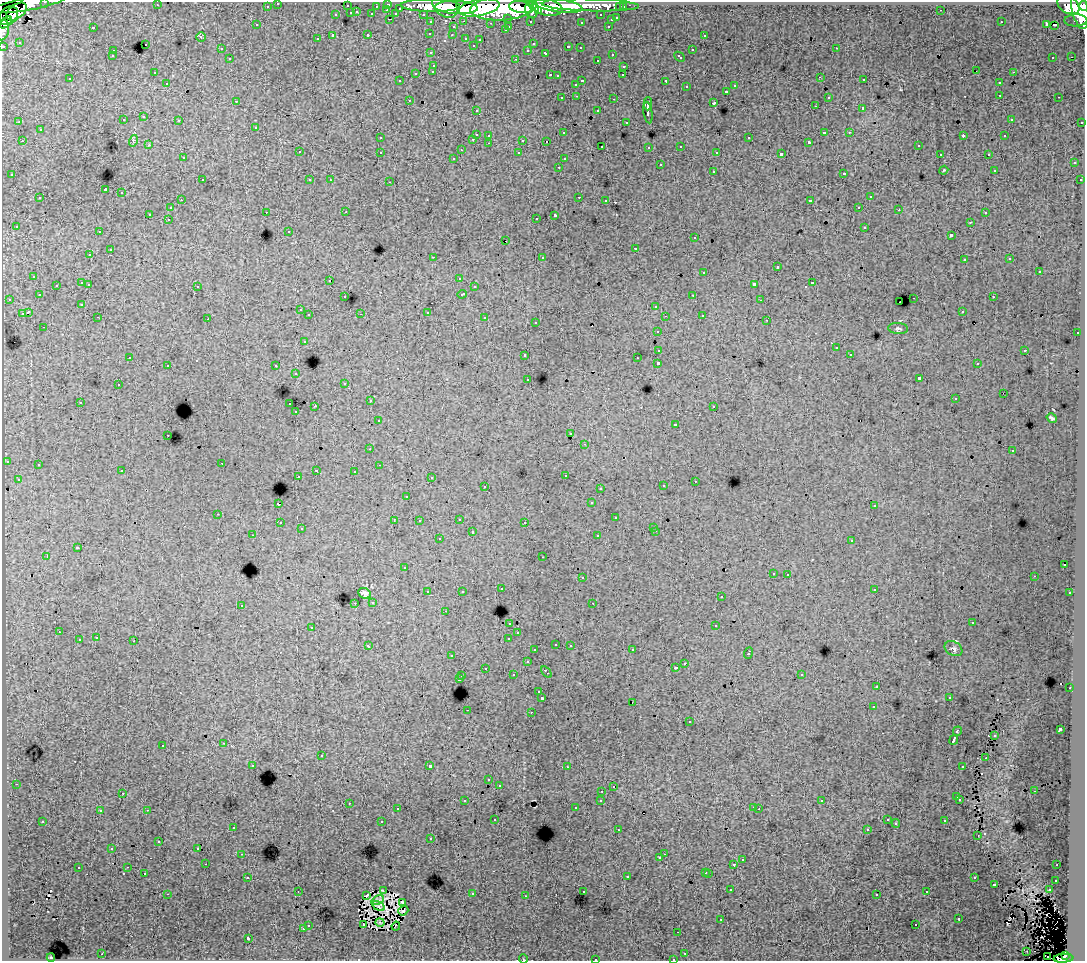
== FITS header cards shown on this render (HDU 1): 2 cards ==
NAXIS1  =                 1083
NAXIS2  =                  959

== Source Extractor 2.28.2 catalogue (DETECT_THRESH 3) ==
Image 1083 x 959 px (HDU 1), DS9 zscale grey, 1 PNG px = 1 image px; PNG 1087 x 963 px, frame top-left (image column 1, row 959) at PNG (2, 2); each listed source drawn as its Kron ellipse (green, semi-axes under 4 px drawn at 4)
Background 142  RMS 1.2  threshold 3.7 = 3 sigma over >= 5 px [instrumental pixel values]
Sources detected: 480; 4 with non-positive FLUX_AUTO (blend fragments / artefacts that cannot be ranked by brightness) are neither listed nor drawn; the other 476 listed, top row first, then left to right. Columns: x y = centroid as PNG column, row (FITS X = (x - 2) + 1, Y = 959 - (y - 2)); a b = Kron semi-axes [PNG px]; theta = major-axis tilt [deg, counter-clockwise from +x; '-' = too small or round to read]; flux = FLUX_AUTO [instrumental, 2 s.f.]
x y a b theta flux
45 2 3 2 - 3400
278 3 3 3 - 2400
28 4 37 6 10 140000
388 4 3 3 - 5500
157 5 3 2 - 71
590 5 49 6 -1 140000
1068 5 12 8 -33 130000
267 6 3 3 - 1900
347 6 3 3 - 1100
376 6 3 2 - 1200
431 6 29 6 -1 260000
445 6 14 10 -40 210000
558 6 24 6 -7 240000
1084 6 5 3 - 75000
456 7 22 6 -2 460000
521 7 11 6 -9 250000
545 7 17 8 -13 320000
620 7 3 3 - 1400
623 7 3 3 - 2600
400 8 3 3 - 870
479 8 21 8 11 470000
502 8 32 12 3 840000
532 9 9 7 -87 220000
1080 9 20 8 -78 370000
387 10 3 2 - 410
941 10 3 2 - 87
16 11 12 7 36 140000
538 11 4 3 - 81000
357 12 3 3 - 500
351 13 3 3 - 850
372 14 3 3 - 1300
396 14 4 3 - 1200
423 14 3 2 - 2300
336 15 3 3 - 450
601 15 3 3 - 1700
9 16 10 8 41 210000
508 18 3 3 - 1100
617 18 3 3 - 680
390 19 3 2 - 440
611 20 3 3 - 420
1076 20 11 6 1 22000
464 21 3 2 - 420
530 21 3 3 - 1400
6 22 7 4 48 110000
431 22 3 3 - 2500
581 22 3 3 - 200
1001 22 2 2 - 51
491 23 3 2 - 100
257 25 3 3 - 200
1047 25 4 3 - 780
1055 25 3 2 - 110
509 26 3 2 - 420
608 26 3 2 - 340
93 27 3 3 - 970
453 27 3 3 - 480
3 30 10 6 80 34000
505 30 3 3 - 230
368 34 3 3 - 400
430 34 3 3 - 120
452 35 3 2 - 230
704 35 3 3 - 280
333 36 3 3 - 1600
201 37 4 4 - 90
466 38 3 3 - 410
317 39 3 3 - 230
480 39 3 3 - 170
19 42 3 2 - 110
145 44 3 3 - 490
533 44 3 3 - 200
473 45 3 3 - 200
3 46 3 3 - 6200
568 47 3 3 - 510
580 48 3 2 - 150
836 48 3 2 - 250
221 49 3 3 - 270
528 50 3 3 - 220
692 50 3 3 - 460
113 51 3 2 - 250
431 53 3 3 - 280
546 53 4 3 - 510
612 54 3 3 - 420
112 56 3 3 - 190
679 57 6 3 -43 540
1053 57 3 2 - 290
1071 57 2 2 - 38
230 59 3 3 - 320
516 59 3 2 - 490
597 60 3 3 - 250
434 65 3 3 - 410
624 66 3 3 - 390
433 71 3 3 - 390
977 71 2 2 - 100
1013 72 3 2 - 400
154 73 3 2 - 150
416 73 3 3 - 680
550 75 3 2 - 530
623 75 3 2 - 120
557 76 3 3 - 200
820 77 3 2 - 140
70 79 3 3 - 190
864 80 3 2 - 270
400 81 3 3 - 180
582 81 3 2 - 780
666 81 3 3 - 1400
167 83 3 2 - 220
999 83 3 3 - 340
576 84 3 3 - 390
735 86 3 3 - 340
686 87 3 3 - 310
726 91 3 3 - 560
1000 95 3 2 - 250
577 96 3 2 - 310
828 97 3 3 - 330
1059 97 3 2 - 140
562 98 3 2 - 310
614 99 3 2 - 620
409 100 3 2 - 210
236 101 3 2 - 100
714 103 3 3 - 920
648 104 6 2 89 3000
815 106 3 2 - 150
863 108 3 3 - 1700
476 110 3 3 - 260
598 111 3 3 - 450
648 112 11 4 -82 3400
144 117 3 3 - 320
1011 119 3 3 - 200
123 120 3 3 - 430
179 120 3 3 - 290
19 122 3 2 - 52
626 122 3 2 - 180
1082 122 3 2 - 870
256 127 3 3 - 330
40 130 3 3 - 420
824 132 3 3 - 990
849 132 3 3 - 150
564 133 3 3 - 220
476 134 3 3 - 890
489 135 3 3 - 290
963 136 4 2 - 690
1005 136 3 3 - 160
380 138 3 3 - 300
749 138 3 3 - 570
473 139 3 2 - 370
523 140 3 3 - 1000
22 141 3 2 - 280
133 141 6 3 74 110
546 141 3 2 - 83
809 142 3 3 - 110
489 143 3 2 - 320
149 145 3 2 - 210
602 146 3 2 - 140
681 146 3 3 - 330
918 146 3 3 - 310
649 147 3 3 - 160
461 150 2 2 - 69
299 152 3 3 - 320
380 152 3 3 - 440
717 152 3 3 - 160
519 153 3 3 - 220
781 154 4 3 - 2500
940 154 3 2 - 190
988 154 3 2 - 370
183 158 3 3 - 280
454 158 3 3 - 210
564 159 3 3 - 200
1074 163 3 3 - 340
660 165 3 3 - 600
559 167 3 2 - 180
944 170 4 3 - 72
994 170 3 3 - 150
713 171 3 3 - 490
844 173 3 3 - 700
12 175 3 3 - 220
202 180 3 2 - 340
310 180 3 2 - 160
330 180 3 2 - 100
1080 180 3 3 - 220
390 182 3 2 - 470
105 190 3 3 - 9300
122 193 3 3 - 540
579 197 3 2 - 400
870 197 3 3 - 420
40 198 3 3 - 410
181 200 3 2 - 230
606 200 3 2 - 160
810 201 4 3 - 1500
859 207 3 2 - 260
170 208 3 3 - 340
899 210 3 2 - 180
266 212 3 2 - 240
346 212 3 2 - 160
985 213 3 3 - 250
149 214 3 3 - 1500
555 215 4 3 - 2100
536 218 3 2 - 170
168 219 3 2 - 200
970 222 3 3 - 210
16 226 3 3 - 320
865 227 3 3 - 570
289 231 3 3 - 110
99 232 3 2 - 270
951 235 4 3 - 1500
695 238 3 3 - 300
506 241 3 2 - 100
635 248 3 3 - 520
110 250 3 3 - 660
90 255 3 3 - 340
433 257 3 2 - 920
542 257 3 3 - 120
1010 259 3 2 - 89
964 260 3 3 - 300
777 267 3 3 - 930
1039 271 3 3 - 640
704 272 3 3 - 420
34 276 3 3 - 310
459 278 3 3 - 200
330 280 3 2 - 55
82 283 3 3 - 780
812 283 3 3 - 720
89 284 3 3 - 380
754 284 4 3 - 2000
56 285 3 3 - 310
197 286 3 3 - 300
474 287 3 2 - 220
462 294 5 3 - 560
39 295 3 3 - 330
693 295 3 2 - 220
345 297 3 3 - 230
993 297 3 2 - 330
914 298 3 2 - 570
9 299 3 2 - 280
761 300 2 2 - 57
900 302 2 2 - 26
82 304 3 3 - 260
656 306 3 3 - 530
300 310 3 2 - 210
962 311 3 3 - 290
28 312 4 3 - 1800
427 312 3 3 - 830
22 314 3 3 - 950
361 314 2 2 - 53
309 315 3 3 - 300
702 315 3 3 - 380
665 316 3 2 - 80
98 317 3 2 - 170
485 318 3 3 - 690
208 319 3 2 - 66
767 320 3 2 - 110
536 322 3 3 - 180
44 327 3 2 - 150
898 328 10 5 -5 210
657 331 3 3 - 350
1077 333 3 2 - 340
304 341 3 3 - 400
836 348 3 3 - 270
659 350 4 3 - 1000
1025 350 3 2 - 480
850 354 3 2 - 150
525 355 3 3 - 440
130 357 3 3 - 110
637 358 3 2 - 110
658 363 3 3 - 3400
977 364 3 3 - 220
168 365 3 2 - 260
276 366 3 3 - 380
296 374 3 2 - 270
919 378 4 3 - 2700
528 379 3 3 - 210
345 383 3 3 - 330
118 385 3 2 - 320
1003 393 2 2 - 54
955 399 3 3 - 130
370 401 3 2 - 310
80 402 3 3 - 280
290 404 3 2 - 370
315 406 2 2 - 710
714 406 3 3 - 300
296 412 3 2 - 170
1052 418 5 3 - 130
379 420 3 3 - 210
675 424 3 3 - 320
571 434 3 2 - 140
168 435 3 2 - 240
585 444 3 2 - 340
370 449 2 2 - 130
1012 451 3 3 - 230
7 461 3 3 - 240
222 463 2 2 - 230
38 465 3 3 - 230
379 465 3 2 - 110
316 470 3 2 - 510
122 471 3 3 - 250
354 471 3 2 - 240
565 475 3 3 - 310
298 476 2 2 - 130
431 478 3 3 - 190
18 479 3 2 - 190
695 481 3 2 - 240
485 486 3 2 - 320
663 486 3 3 - 340
600 488 3 3 - 180
407 496 3 2 - 140
591 503 3 3 - 300
278 504 3 3 - 1400
874 506 3 3 - 210
218 514 3 2 - 310
616 518 3 3 - 460
459 519 3 2 - 340
394 521 3 2 - 70
419 521 3 3 - 200
525 522 3 2 - 180
280 523 3 2 - 270
654 527 3 3 - 210
301 529 3 3 - 160
656 531 3 2 - 270
472 532 3 3 - 570
253 535 3 2 - 140
598 536 3 3 - 380
439 539 3 3 - 300
852 540 3 3 - 400
77 548 3 3 - 1100
47 556 3 2 - 970
543 557 3 2 - 180
1064 565 3 2 - 38
404 568 3 3 - 230
773 573 3 3 - 260
788 574 3 2 - 440
1034 576 2 2 - 54
582 578 3 3 - 380
501 588 3 2 - 27
874 589 3 3 - 280
462 591 3 2 - 100
428 592 3 3 - 480
365 593 7 5 -26 290
1070 593 3 3 - 230
721 597 3 3 - 210
373 602 3 3 - 390
355 603 3 2 - 250
593 603 3 2 - 130
241 605 3 3 - 410
445 611 3 2 - 210
510 623 3 3 - 270
972 623 3 2 - 110
716 626 3 3 - 660
312 627 3 3 - 400
59 632 3 2 - 250
518 633 3 2 - 160
96 638 3 2 - 290
509 638 3 3 - 900
79 640 3 3 - 670
134 641 3 2 - 670
556 644 3 3 - 350
570 645 3 3 - 390
368 646 4 3 - 470
954 649 9 6 -30 240
535 650 3 3 - 230
632 650 3 2 - 320
748 653 6 3 70 870
452 656 3 3 - 240
527 662 3 3 - 450
685 663 3 2 - 270
485 668 2 2 - 250
676 668 3 3 - 250
546 672 6 3 -53 1100
801 674 3 3 - 370
513 675 3 3 - 330
462 676 3 2 - 370
459 679 3 3 - 1300
877 686 4 2 - 51
1070 688 2 2 - 220
539 692 3 3 - 210
949 697 3 2 - 190
542 698 3 3 - 2000
632 702 2 2 - 180
873 707 3 2 - 200
467 710 2 2 - 360
531 712 3 2 - 320
689 722 3 3 - 410
1060 729 4 3 - 2700
957 731 5 3 - 1200
995 736 3 2 - 97
954 740 5 3 - 3300
224 743 3 2 - 390
163 745 3 3 - 420
321 756 3 3 - 660
986 758 2 2 - 47
253 765 3 3 - 260
430 766 3 3 - 3800
963 766 3 3 - 780
567 767 3 2 - 190
489 780 3 3 - 180
16 784 3 2 - 240
499 785 3 3 - 270
613 787 3 2 - 67
602 791 3 2 - 190
1034 791 3 2 - 190
123 793 3 2 - 210
957 797 3 3 - 570
960 799 3 3 - 240
601 800 3 3 - 360
465 801 3 3 - 240
822 801 3 3 - 180
349 803 3 2 - 260
754 807 3 2 - 250
576 808 3 3 - 190
397 809 3 2 - 190
759 809 2 2 - 51
147 810 3 2 - 620
100 811 3 3 - 230
495 819 3 3 - 220
887 820 3 3 - 260
43 821 3 3 - 400
945 821 3 3 - 490
382 822 3 3 - 840
896 823 4 3 - 94
233 827 3 3 - 270
867 829 3 3 - 230
618 830 3 2 - 200
978 836 3 2 - 120
431 839 3 2 - 200
159 841 3 3 - 210
198 848 3 2 - 200
112 849 3 3 - 160
242 854 3 2 - 280
664 854 2 2 - 210
660 858 3 3 - 290
742 860 3 3 - 410
206 864 2 2 - 110
734 864 3 3 - 1200
1057 865 3 2 - 180
128 867 3 2 - 270
78 868 3 3 - 500
706 872 3 3 - 500
144 873 3 2 - 160
709 873 3 3 - 560
248 877 3 2 - 330
627 877 3 3 - 700
974 878 3 3 - 400
1056 880 3 3 - 270
994 884 3 3 - 920
731 890 3 2 - 210
1049 890 3 3 - 470
298 891 2 2 - 84
383 891 4 3 - 88
583 891 3 3 - 210
927 892 3 3 - 390
167 894 3 2 - 970
472 894 3 3 - 510
877 894 3 3 - 280
367 895 3 3 - 240
526 896 3 2 - 180
378 900 7 4 27 11
402 902 3 2 - 94
379 906 6 2 -32 140
403 911 5 2 - 120
721 919 3 2 - 99
959 919 3 3 - 570
380 922 4 2 - 130
308 925 3 3 - 330
364 925 3 2 - 210
916 925 3 2 - 270
396 926 4 2 - 59
303 929 3 3 - 490
678 932 2 2 - 160
248 938 3 3 - 2100
1027 951 2 2 - 46
685 953 3 2 - 180
102 954 3 2 - 420
1065 955 4 3 - 47000
1048 956 2 2 - 330
51 957 4 3 - 67
1063 958 10 4 4 100000
523 959 5 3 - 59
595 959 3 2 - 600
673 959 3 2 - 180
At the frame edge (FLAGS 8, measured only in part): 9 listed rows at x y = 45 2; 278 3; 28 4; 1084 6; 3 30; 3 46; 523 959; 595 959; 673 959
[4 non-positive-flux detections neither listed nor drawn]